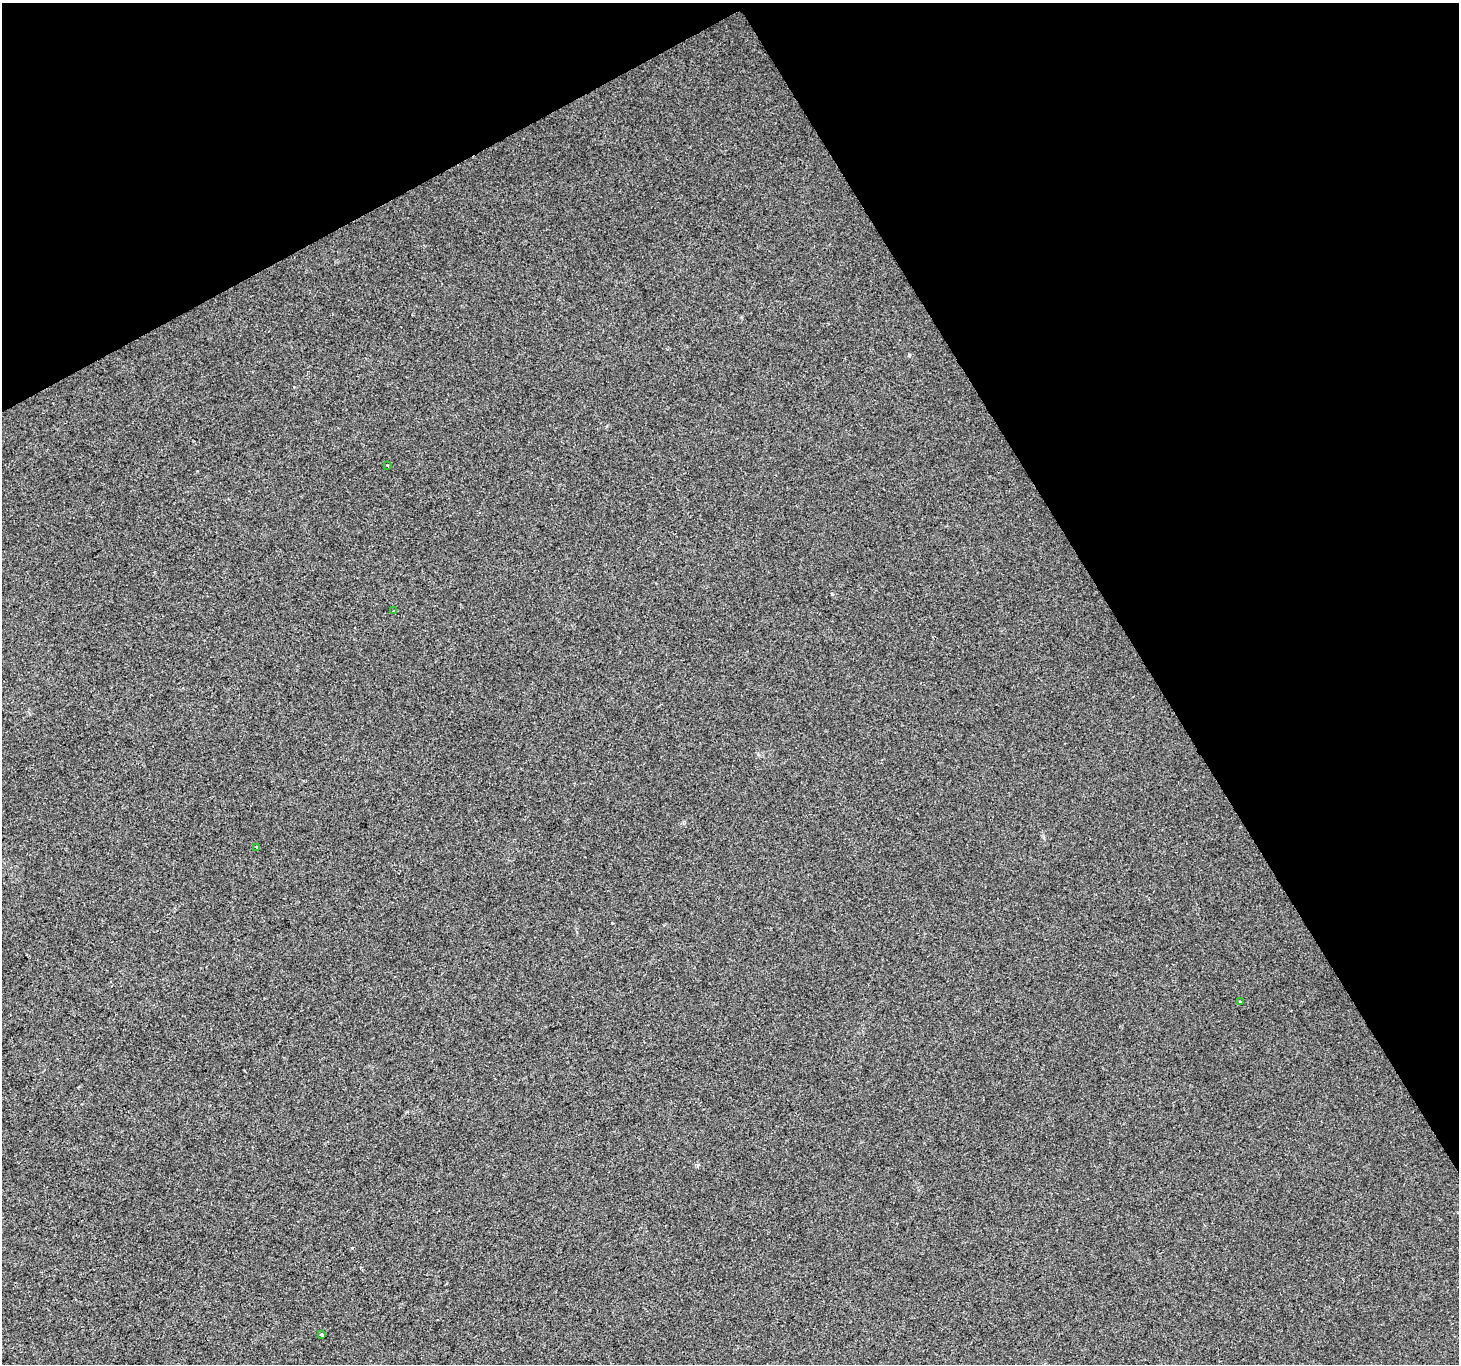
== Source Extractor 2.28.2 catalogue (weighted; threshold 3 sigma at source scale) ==
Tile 3 of 4 x 4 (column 3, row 1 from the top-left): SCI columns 2917-4373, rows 4255-5616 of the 5830 x 5725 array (HDU 1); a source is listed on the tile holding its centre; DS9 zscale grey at full resolution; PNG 1461 x 1366 px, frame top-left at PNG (2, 3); each listed source drawn as its Kron ellipse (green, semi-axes under 4 px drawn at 4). Shown black and unused: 29% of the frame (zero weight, under 2 of 3 exposures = <1% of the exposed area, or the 3 px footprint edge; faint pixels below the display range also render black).
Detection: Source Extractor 2.28.2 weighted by HDU 2 'WHT'; one run over the whole footprint, this tile lists its part. Background 0.00705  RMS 0.0048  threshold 0.0216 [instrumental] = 3 sigma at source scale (4.5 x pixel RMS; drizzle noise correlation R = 1.50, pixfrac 1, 0.0396/0.0396 arcsec/px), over >= 5 px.
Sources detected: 5; all 5 listed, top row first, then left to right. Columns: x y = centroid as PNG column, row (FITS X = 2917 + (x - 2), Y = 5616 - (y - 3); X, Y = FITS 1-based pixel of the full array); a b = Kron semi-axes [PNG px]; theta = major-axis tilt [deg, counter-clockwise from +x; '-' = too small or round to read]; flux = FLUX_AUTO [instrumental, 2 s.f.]
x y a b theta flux
387 465 2 2 - 0.48
394 611 3 2 - 0.77
257 847 4 3 - 0.51
1240 1002 3 3 - 0.66
322 1334 3 3 - 1.9